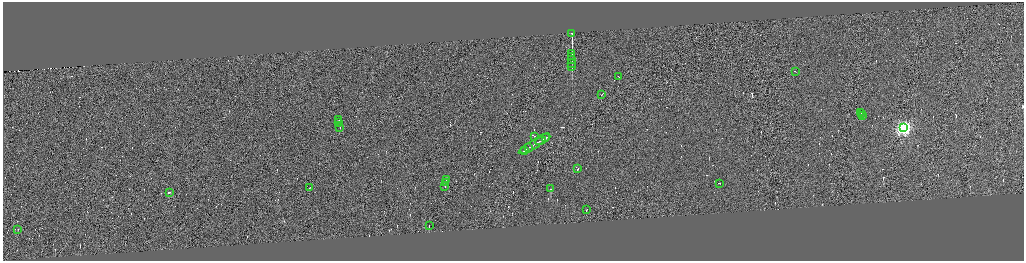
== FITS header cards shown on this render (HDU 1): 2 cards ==
NAXIS1  =                 4085
NAXIS2  =                 1033

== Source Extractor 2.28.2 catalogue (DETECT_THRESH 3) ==
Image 4085 x 1033 px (HDU 1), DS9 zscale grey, zoomed out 1/4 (1 PNG px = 4 x 4 image px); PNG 1026 x 263 px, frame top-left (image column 3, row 1033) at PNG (3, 2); each listed source drawn as its Kron ellipse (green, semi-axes under 4 px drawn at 4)
Background 0.16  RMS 4.2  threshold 12.6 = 3 sigma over >= 5 px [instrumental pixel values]
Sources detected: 354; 321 cannot appear on this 1/4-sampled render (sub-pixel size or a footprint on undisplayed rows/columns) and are neither listed nor drawn; the other 33 listed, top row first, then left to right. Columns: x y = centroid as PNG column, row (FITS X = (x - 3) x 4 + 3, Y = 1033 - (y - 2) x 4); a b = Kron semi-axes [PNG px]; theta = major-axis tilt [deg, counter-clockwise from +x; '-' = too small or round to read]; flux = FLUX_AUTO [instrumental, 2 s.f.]
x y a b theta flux
572 33 2 1 - 1.4e+06
572 53 2 1 - 5.3e+02
572 57 2 1 - 4.9e+02
572 60 3 1 - 6.9e+02
572 64 3 1 - 7.8e+02
572 67 2 1 - 5.9e+02
795 71 2 1 - 1.8e+04
619 77 2 1 - 3.6e+04
602 94 3 1 - 3.2e+04
861 112 2 1 - 1.9e+04
861 114 2 1 - 2.3e+04
862 116 2 1 - 2.2e+04
339 120 2 1 - 1.5e+04
339 122 2 1 - 1.9e+04
340 127 2 1 - 8.8e+03
903 127 4 3 - 8.1e+05
534 136 2 2 - 3.8e+03
546 137 2 1 - 5.2e+04
543 139 8 1 30 8.4e+04
532 145 15 1 31 1.4e+05
528 148 2 1 - 5.3e+04
524 150 2 1 - 3.5e+04
578 169 3 1 - 3.0e+04
446 179 4 1 - 3.1e+04
446 182 3 1 - 3.1e+04
719 183 2 1 - 3.4e+04
445 186 2 1 - 2.0e+04
310 188 2 1 - 1.1e+04
551 189 2 1 - 1.2e+04
169 192 3 1 - 1.8e+05
586 210 2 1 - 1.4e+04
429 225 2 1 - 1.9e+04
18 229 2 1 - 1.9e+03
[321 sub-pixel or undisplayed-footprint detections neither listed nor drawn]